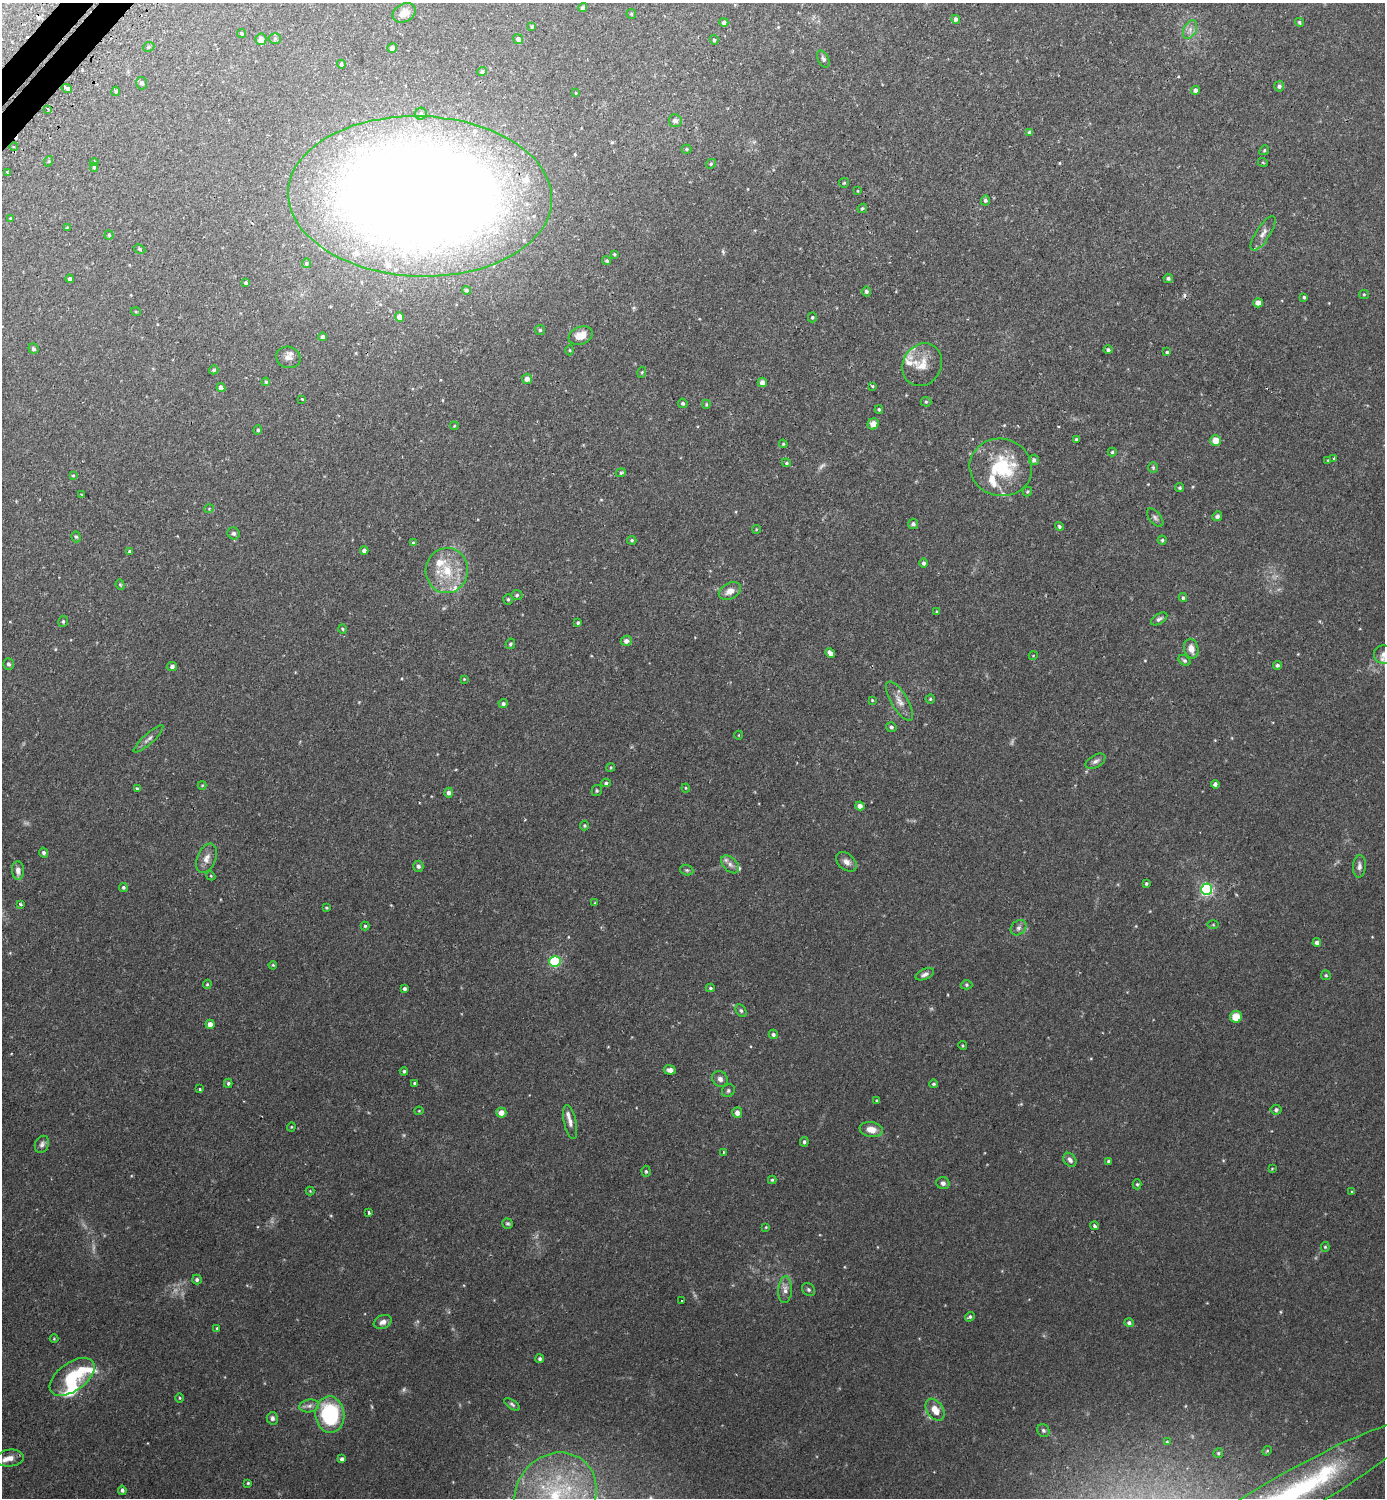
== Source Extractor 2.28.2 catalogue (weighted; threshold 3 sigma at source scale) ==
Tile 11 of 4 x 4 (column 3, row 3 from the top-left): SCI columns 2942-4324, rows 1515-3010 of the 6036 x 6033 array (HDU 1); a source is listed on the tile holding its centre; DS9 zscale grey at full resolution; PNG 1387 x 1500 px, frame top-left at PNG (2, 3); each listed source drawn as its Kron ellipse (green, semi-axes under 4 px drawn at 4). Shown black and unused: <1% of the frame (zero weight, under 2 of 3 exposures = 3% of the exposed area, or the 3 px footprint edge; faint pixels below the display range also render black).
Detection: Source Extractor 2.28.2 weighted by HDU 2 'WHT'; one run over the whole footprint, this tile lists its part. Background 0.0442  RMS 0.0047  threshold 0.021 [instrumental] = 3 sigma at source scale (4.5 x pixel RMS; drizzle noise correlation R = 1.50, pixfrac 1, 0.05/0.05 arcsec/px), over >= 5 px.
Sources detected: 275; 6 too faint to see at this stretch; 3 cosmic-ray / hot-pixel residue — neither listed nor drawn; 20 inside a brighter listed object's ellipse — not listed separately; the other 246 listed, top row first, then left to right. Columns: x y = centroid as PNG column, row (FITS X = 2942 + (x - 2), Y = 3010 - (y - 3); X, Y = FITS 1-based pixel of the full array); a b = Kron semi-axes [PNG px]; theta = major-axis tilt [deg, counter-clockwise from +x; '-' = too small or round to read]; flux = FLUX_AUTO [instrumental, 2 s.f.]
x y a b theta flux
583 7 4 4 - 1.2
404 13 12 9 27 3.8
631 14 5 5 - 0.54
956 19 4 4 - 2.3
724 22 4 4 - 1.2
1299 22 5 4 - 0.66
532 26 4 3 - 0.64
1190 29 10 6 65 2.1
241 33 4 4 - 0.64
275 38 6 5 - 0.77
261 39 6 5 - 2.7
518 39 5 4 - 1.4
714 40 5 4 - 0.73
149 47 6 4 22 0.65
392 48 5 4 - 1.9
823 59 9 5 -63 1.1
341 64 4 3 - 0.7
482 71 5 4 - 1.2
142 83 6 5 - 1.2
1279 86 5 5 - 0.94
67 88 5 3 - 2
1195 90 4 4 - 1.6
116 91 5 4 - 0.74
576 93 3 2 - 0.35
48 109 3 2 - 0.84
421 114 6 5 - 1.1
675 121 6 6 - 1.6
1030 132 4 4 - 0.97
14 147 4 3 - 0.48
686 149 5 4 - 0.6
1264 150 5 4 - 0.58
49 161 5 3 - 0.41
94 162 4 4 - 0.59
1263 163 5 3 - 0.38
711 164 5 4 - 0.58
94 167 4 4 - 0.68
7 172 3 2 - 0.38
844 183 5 4 - 0.54
858 191 4 2 - 0.31
420 196 132 80 -2 1100
985 200 5 4 - 1
862 208 5 4 - 0.65
10 218 4 3 - 0.46
67 227 4 3 - 0.32
1263 233 20 7 57 3
109 235 4 4 - 0.58
139 249 6 4 -28 0.77
615 254 4 3 - 0.48
607 261 4 4 - 0.7
306 263 5 4 - 0.72
1168 278 4 4 - 0.93
70 279 4 3 - 1.2
246 283 4 3 - 0.76
467 290 4 4 - 0.86
866 291 5 4 - 0.88
1364 294 5 4 - 0.47
1304 297 3 3 - 0.59
1258 303 4 4 - 3
136 312 5 3 - 0.38
400 317 5 4 - 3.8
812 317 5 4 - 0.62
540 330 5 5 - 0.68
581 336 12 8 21 5.9
323 337 4 4 - 1.1
33 349 5 5 - 0.97
570 350 5 3 - 0.42
1108 350 4 4 - 0.9
1167 352 3 3 - 1.1
288 357 12 10 -20 2.6
922 365 22 19 61 8
214 370 5 4 - 0.81
642 372 5 3 - 0.48
527 379 5 5 - 2
266 382 4 3 - 0.51
762 382 5 4 - 1.9
872 386 4 3 - 0.52
221 388 4 4 - 2.2
302 399 3 3 - 0.88
926 402 5 5 - 0.62
683 403 5 4 - 0.94
706 404 4 3 - 0.45
879 409 4 4 - 0.67
873 424 5 5 - 3.7
454 426 4 3 - 0.37
258 430 4 4 - 0.72
1076 439 4 3 - 0.43
1216 441 5 5 - 5.4
783 444 4 3 - 0.43
1112 452 4 4 - 0.62
1334 458 3 3 - 1.1
1034 460 5 5 - 1.3
1328 460 4 3 - 0.44
786 463 5 4 - 0.6
1001 467 31 28 -14 27
1153 468 5 4 - 0.65
621 473 5 4 - 0.75
73 475 4 4 - 0.55
1180 488 4 4 - 0.69
1027 492 5 4 - 0.58
82 494 3 3 - 0.71
209 509 5 4 - 0.44
1217 516 5 4 - 1.2
1155 518 11 5 -50 1.3
913 524 5 5 - 1.1
1059 526 4 4 - 0.76
756 529 4 3 - 0.34
234 533 6 5 - 1
76 537 6 4 -72 0.72
632 540 5 4 - 0.58
1162 540 4 4 - 0.67
413 542 4 3 - 0.47
364 550 4 4 - 1.6
130 552 4 4 - 1
924 563 4 4 - 1.2
447 571 22 21 - 16
120 585 5 4 - 0.53
730 591 12 8 27 3.5
517 595 5 5 - 0.77
1183 598 4 3 - 0.66
508 599 5 4 - 0.7
937 612 4 3 - 0.48
1159 619 9 5 32 1.1
63 621 6 4 76 0.79
578 623 4 4 - 0.7
343 629 5 3 - 0.45
626 641 5 5 - 1.8
510 644 5 4 - 0.76
1191 649 10 7 -77 3.8
830 653 5 4 - 2.1
1384 655 10 9 - 2.6
1033 656 4 3 - 0.29
1184 660 6 4 -38 0.82
9 664 6 5 - 1.2
1277 665 4 4 - 1
172 666 5 4 - 1.1
464 679 3 3 - 0.35
930 699 4 4 - 0.55
872 700 4 4 - 0.43
899 701 22 8 -59 4
503 703 4 4 - 1
891 727 5 5 - 1.1
739 735 4 3 - 0.31
148 739 19 5 42 1.9
1095 761 11 6 30 1.6
611 767 4 3 - 0.45
606 783 5 4 - 0.86
1215 784 4 4 - 1.4
202 785 4 4 - 0.43
686 788 4 4 - 0.43
137 789 4 3 - 0.77
597 791 5 5 - 0.69
449 793 5 4 - 1.4
860 806 4 4 - 2.5
585 825 5 4 - 0.59
43 853 5 4 - 1.1
206 858 15 9 67 3.2
846 862 12 8 -41 2.3
730 864 11 6 -44 2.1
418 866 5 5 - 1.1
1359 866 11 6 87 1.8
18 870 9 6 -86 2.5
687 870 7 5 -20 0.75
211 876 5 3 - 0.42
1146 884 3 3 - 0.66
123 887 4 4 - 0.71
1207 889 6 5 - 85
595 903 4 4 - 0.36
21 905 3 3 - 1.4
326 908 4 3 - 0.49
1213 925 5 3 - 0.45
365 926 4 4 - 0.6
1018 928 9 7 45 1.4
1317 943 4 4 - 1.5
555 961 5 5 - 38
273 965 4 3 - 0.45
925 974 10 5 22 1.7
1326 975 5 5 - 0.69
207 984 5 4 - 0.47
966 985 6 4 -2 0.65
710 988 4 4 - 0.61
405 989 4 4 - 1
741 1011 7 5 -63 0.82
1236 1017 6 6 - 7.2
210 1024 4 4 - 2.8
773 1034 5 4 - 0.91
962 1045 4 3 - 0.44
670 1070 6 4 -8 1.8
404 1071 4 4 - 0.77
720 1079 8 7 - 2
228 1083 4 3 - 0.9
415 1083 3 3 - 0.68
934 1084 4 4 - 0.66
200 1089 3 3 - 0.75
728 1091 7 6 - 0.88
876 1101 4 2 - 0.36
1276 1110 5 5 - 1
419 1111 4 4 - 0.37
501 1113 5 5 - 3.7
737 1113 5 5 - 2.2
570 1122 17 6 -77 2.5
291 1127 4 4 - 0.43
871 1129 11 7 -10 4.4
804 1142 5 4 - 0.92
42 1144 9 7 67 1.5
724 1152 4 2 - 0.37
1070 1160 7 6 - 1.5
1108 1162 4 4 - 0.89
1272 1169 3 3 - 0.43
646 1171 5 4 - 0.71
772 1180 4 4 - 0.57
943 1183 6 6 - 1.3
1137 1184 5 4 - 0.65
310 1191 4 4 - 0.41
1352 1192 3 3 - 0.53
369 1213 3 2 - 0.79
508 1224 5 5 - 0.75
1095 1226 4 3 - 1.8
766 1227 4 3 - 0.36
1325 1247 5 4 - 0.52
197 1280 5 4 - 1
785 1290 13 7 86 2.5
809 1290 7 6 - 0.97
682 1301 3 3 - 0.44
970 1317 5 4 - 0.79
383 1322 9 6 22 2.4
1129 1323 5 4 - 1.2
217 1328 4 4 - 0.5
54 1339 4 4 - 0.43
540 1359 4 4 - 0.72
72 1377 26 14 36 18
180 1398 5 3 - 0.41
512 1404 9 4 -35 0.92
309 1406 10 6 10 1.8
935 1410 12 8 -56 5.6
330 1415 18 14 -83 38
272 1418 6 5 - 1.4
1043 1430 6 6 - 1.1
1167 1442 4 3 - 0.44
1267 1451 5 4 - 0.52
1218 1453 5 4 - 0.67
10 1458 14 8 6 3.3
342 1459 4 4 - 1.5
248 1483 3 3 - 0.47
122 1490 4 4 - 1
555 1495 44 39 53 59
1291 1495 145 22 30 110
Overlapping masked pixels (flux is a lower limit): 1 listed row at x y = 420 196
Isophote crosses this tile's border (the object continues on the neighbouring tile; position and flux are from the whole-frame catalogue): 4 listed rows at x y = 420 196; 1384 655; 555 1495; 1291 1495